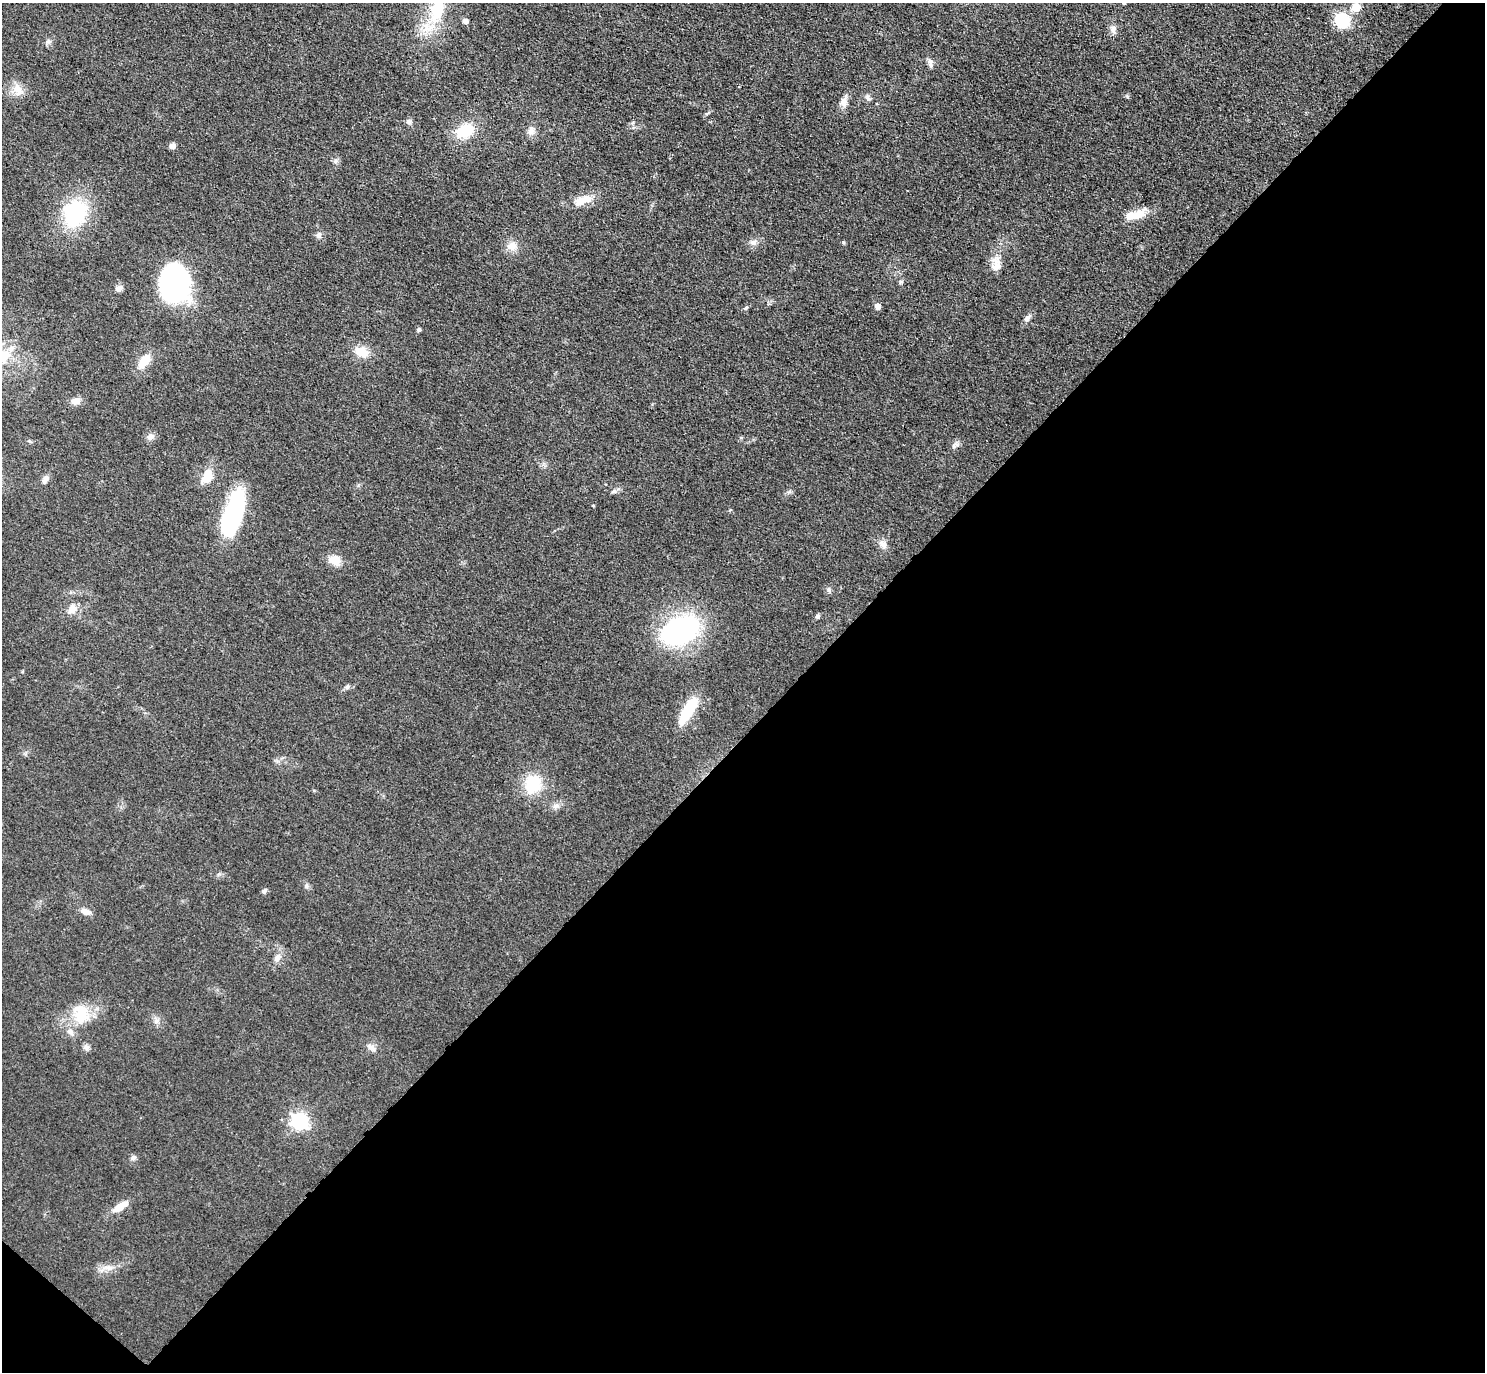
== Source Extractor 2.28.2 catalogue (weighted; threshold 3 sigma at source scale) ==
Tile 15 of 4 x 4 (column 3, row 4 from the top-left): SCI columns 3009-4491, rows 200-1569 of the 6016 x 6023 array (HDU 1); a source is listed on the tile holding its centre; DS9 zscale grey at full resolution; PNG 1487 x 1374 px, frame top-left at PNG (2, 3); no overlay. Shown black and unused: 47% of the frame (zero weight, under 3 of 4 exposures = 5% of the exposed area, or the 3 px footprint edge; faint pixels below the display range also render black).
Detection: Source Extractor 2.28.2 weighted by HDU 2 'WHT'; one run over the whole footprint, this tile lists its part. Background 0.0466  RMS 0.0061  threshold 0.0272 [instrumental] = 3 sigma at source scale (4.5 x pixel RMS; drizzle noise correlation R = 1.50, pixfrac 1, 0.05/0.05 arcsec/px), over >= 5 px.
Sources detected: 65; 4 inside a brighter listed object's ellipse — not listed separately; the other 61 listed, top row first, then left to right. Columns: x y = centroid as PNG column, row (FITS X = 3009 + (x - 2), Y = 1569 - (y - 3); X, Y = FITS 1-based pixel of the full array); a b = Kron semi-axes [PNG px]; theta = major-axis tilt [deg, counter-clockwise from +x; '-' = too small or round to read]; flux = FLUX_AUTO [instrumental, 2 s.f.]
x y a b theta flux
1356 7 5 5 - 17
437 9 33 17 73 27
1342 20 6 6 - 120
465 21 5 5 - 3.4
1113 29 11 8 -85 3
48 41 6 6 - 1.5
931 65 9 6 -73 2
17 89 20 11 -60 6.8
868 98 11 5 -59 1.9
843 102 14 9 83 4
409 122 8 6 -72 1.9
465 131 18 13 22 20
531 131 12 8 66 3.3
172 146 6 6 - 2.7
335 161 7 4 89 1.3
580 201 15 11 34 6.9
75 214 29 25 67 47
1140 214 18 12 13 8.1
319 235 8 7 - 2
753 242 10 7 4 2.6
512 246 13 12 - 6
996 266 17 12 70 6.2
173 284 25 19 87 200
118 288 8 7 - 2.6
877 306 5 5 - 4.6
746 308 6 4 23 1
1027 318 11 6 51 2.4
419 330 5 5 - 1.2
361 351 18 13 -23 9.3
2 356 23 18 -2 20
144 361 18 9 53 10
75 401 11 7 6 4.4
150 437 9 7 27 3.1
29 441 6 4 -44 0.85
955 445 12 6 33 2.1
207 474 17 10 61 10
45 479 12 6 61 2.8
614 491 7 6 - 1.4
593 505 4 3 - 0.5
233 513 44 15 72 88
883 544 12 9 -53 3.5
334 560 13 11 -15 8.2
829 590 7 4 -71 1.1
72 609 13 10 44 5.2
817 616 6 5 - 1.4
680 631 33 20 29 130
347 687 7 6 - 1.5
688 710 32 10 58 25
533 784 22 19 69 22
556 806 11 6 14 2.5
306 886 8 5 85 1.4
264 891 7 5 32 1.4
86 911 12 7 -16 3.6
277 958 11 8 57 3.4
81 1014 26 16 81 18
156 1021 7 4 72 1.5
87 1047 9 6 36 1.9
372 1048 11 8 -18 3
299 1121 7 7 - 190
133 1158 7 6 - 1.7
120 1206 18 7 33 8.6
Overlapping masked pixels (flux is a lower limit): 1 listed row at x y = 173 284
Isophote crosses this tile's border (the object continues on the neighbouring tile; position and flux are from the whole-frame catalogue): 2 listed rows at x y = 437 9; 2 356
Unlisted compact peaks at least as high as the median listed source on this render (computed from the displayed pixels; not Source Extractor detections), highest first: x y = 843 242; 901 282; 633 122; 706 114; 789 492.